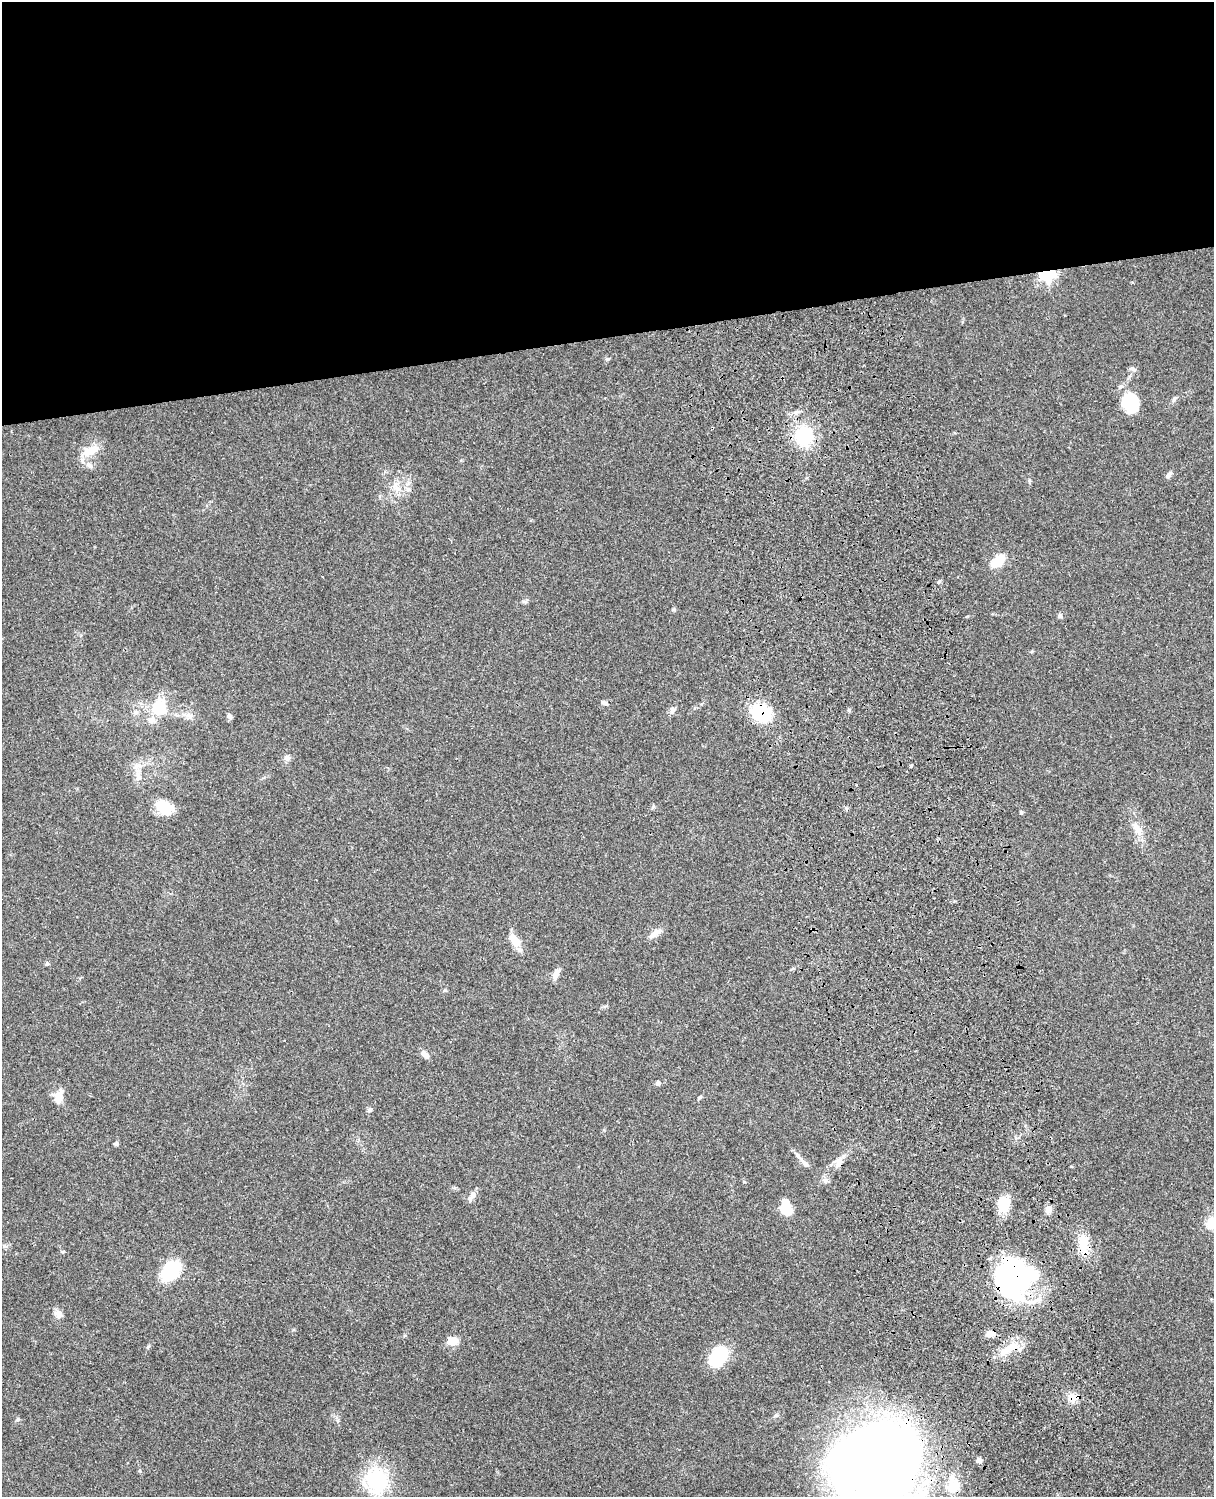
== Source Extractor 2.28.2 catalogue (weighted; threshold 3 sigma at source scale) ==
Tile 2 of 4 x 3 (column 2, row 1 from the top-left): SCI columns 1333-2544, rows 3268-4762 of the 5086 x 4926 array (HDU 1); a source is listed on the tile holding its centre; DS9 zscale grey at full resolution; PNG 1216 x 1499 px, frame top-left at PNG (2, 2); no overlay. Shown black and unused: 23% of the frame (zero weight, under 3 of 4 exposures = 6% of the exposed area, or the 3 px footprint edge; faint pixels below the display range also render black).
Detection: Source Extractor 2.28.2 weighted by HDU 2 'WHT'; one run over the whole footprint, this tile lists its part. Background 0.0877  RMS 0.0061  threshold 0.0274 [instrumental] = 3 sigma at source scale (4.5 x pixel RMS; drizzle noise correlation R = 1.50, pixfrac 1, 0.05/0.05 arcsec/px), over >= 5 px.
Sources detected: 62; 1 inside a brighter object's white glare — not listed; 2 inside a brighter listed object's ellipse — not listed separately; the other 59 listed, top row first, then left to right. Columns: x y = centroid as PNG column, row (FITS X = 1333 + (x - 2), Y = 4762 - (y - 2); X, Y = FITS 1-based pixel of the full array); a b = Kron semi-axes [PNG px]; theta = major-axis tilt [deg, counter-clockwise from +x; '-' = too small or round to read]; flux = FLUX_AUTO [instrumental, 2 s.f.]
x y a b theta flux
1047 273 6 5 - 160
1133 369 9 5 -27 1.5
1174 399 8 5 63 1.3
1131 403 22 18 -81 21
804 436 18 16 85 32
90 451 24 11 17 9.1
1169 475 11 5 47 1.9
1029 480 6 4 -89 0.82
408 489 7 4 0 1.3
998 561 18 9 40 12
939 582 6 4 20 0.82
674 609 6 5 - 0.9
1060 616 7 6 - 1.3
604 703 9 5 -27 1.8
156 709 21 12 58 18
672 710 10 7 83 2.1
849 710 5 5 - 0.81
136 712 6 6 - 1.3
761 713 22 18 -26 30
189 715 11 7 -13 3
229 716 8 6 -54 1.5
287 758 9 7 -7 2
911 766 4 3 - 0.64
138 777 11 9 90 3.9
164 807 20 14 -33 14
1021 812 4 4 - 1.2
1137 828 20 9 -62 6.9
655 933 17 7 37 4.6
515 941 15 8 -56 9.7
47 963 5 5 - 0.88
556 974 14 6 64 4
425 1054 11 7 -37 3
658 1083 5 5 - 1.7
58 1097 16 10 77 6.8
699 1097 6 4 45 0.98
369 1110 6 5 - 1.2
116 1144 6 4 -9 0.98
805 1163 14 6 -44 3.1
838 1163 14 6 88 2.9
825 1181 8 6 -21 1.7
472 1196 17 6 52 2.9
1003 1203 18 12 -87 14
786 1206 15 9 -85 16
1048 1210 10 7 77 3.1
1211 1223 14 11 68 9.7
1084 1244 21 11 88 12
170 1271 18 12 49 40
1012 1277 38 37 - 120
58 1314 11 9 -34 3.1
990 1334 11 7 6 3.6
452 1341 13 10 0 5.8
148 1347 7 3 53 0.78
1009 1348 29 11 30 12
718 1357 14 10 51 50
1072 1397 14 11 -38 6.5
979 1460 6 5 - 2.1
876 1463 73 61 10 860
376 1481 32 26 -76 42
954 1486 20 15 54 12
Overlapping masked pixels (flux is a lower limit): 9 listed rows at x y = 1047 273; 804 436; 761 713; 1084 1244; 1012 1277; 990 1334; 1009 1348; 1072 1397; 876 1463
Isophote crosses this tile's border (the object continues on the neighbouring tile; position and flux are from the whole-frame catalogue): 2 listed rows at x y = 1211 1223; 876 1463
Unlisted compact peaks at least as high as the median listed source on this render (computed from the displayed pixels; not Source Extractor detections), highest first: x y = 607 359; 18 1419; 744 1182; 140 1471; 445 990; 775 1416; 63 1252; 653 806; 523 601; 604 1130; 405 1335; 846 808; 293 1330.